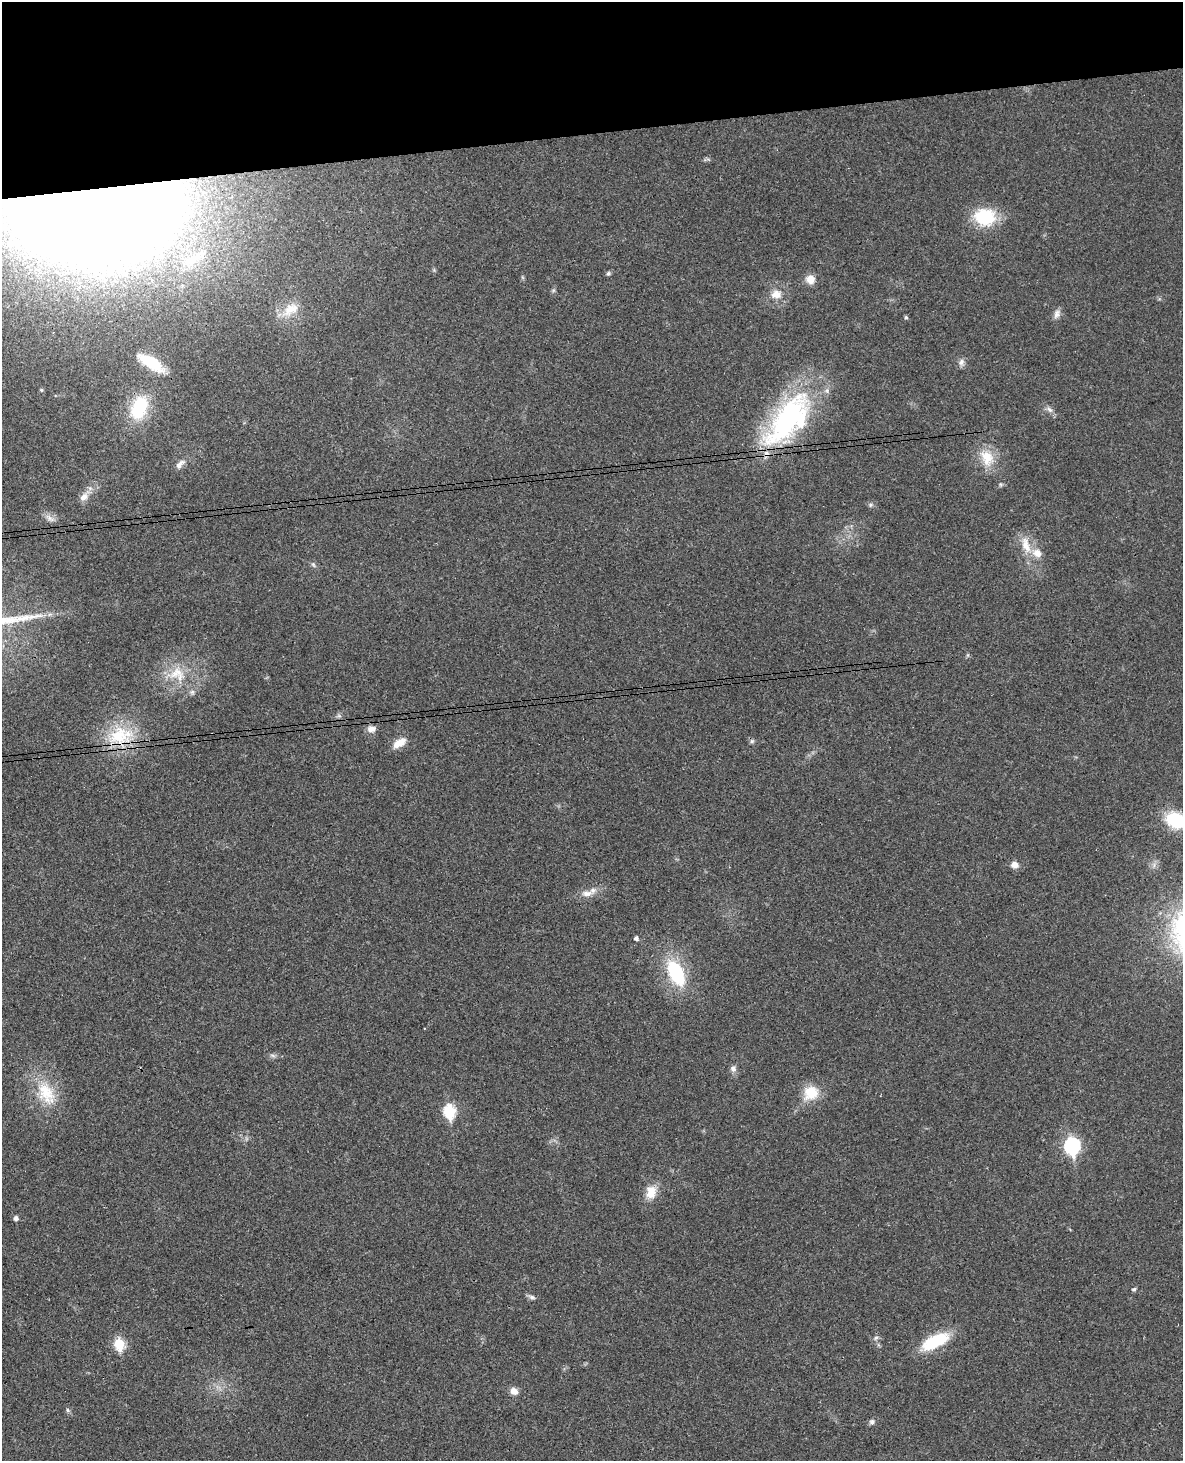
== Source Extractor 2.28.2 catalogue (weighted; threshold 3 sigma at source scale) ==
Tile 3 of 4 x 3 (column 3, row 1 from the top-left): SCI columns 2425-3605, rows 3172-4630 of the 4844 x 4777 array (HDU 1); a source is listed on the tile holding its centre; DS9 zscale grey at full resolution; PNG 1185 x 1463 px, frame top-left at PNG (2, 2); no overlay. Shown black and unused: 9% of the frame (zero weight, under 3 of 4 exposures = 6% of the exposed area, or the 3 px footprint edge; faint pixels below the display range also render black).
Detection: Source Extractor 2.28.2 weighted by HDU 2 'WHT'; one run over the whole footprint, this tile lists its part. Background 0.035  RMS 0.0042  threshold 0.0187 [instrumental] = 3 sigma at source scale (4.5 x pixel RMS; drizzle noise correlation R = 1.50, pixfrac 1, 0.05/0.05 arcsec/px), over >= 5 px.
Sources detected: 50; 2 inside a brighter listed object's ellipse — not listed separately; the other 48 listed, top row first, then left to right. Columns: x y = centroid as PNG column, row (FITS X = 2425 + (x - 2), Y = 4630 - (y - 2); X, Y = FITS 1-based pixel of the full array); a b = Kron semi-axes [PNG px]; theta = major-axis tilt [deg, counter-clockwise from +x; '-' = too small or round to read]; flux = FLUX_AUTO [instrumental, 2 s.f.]
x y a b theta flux
93 209 80 45 4 2400
985 217 24 19 -6 20
193 259 44 16 34 23
608 273 6 5 - 0.77
810 279 11 10 - 3.9
776 294 13 11 6 4.5
291 309 26 14 31 8.4
1057 314 13 7 70 2
906 317 5 4 - 0.56
961 362 10 7 72 1.7
152 363 30 12 -32 14
139 408 30 19 67 20
1050 409 11 5 -41 1.6
788 420 78 34 51 78
987 458 24 17 -62 9.8
180 464 15 7 43 2.2
84 497 13 9 40 3
50 518 14 6 -38 2.1
1026 545 26 11 -74 7.1
313 564 7 5 -55 0.85
176 673 23 15 20 10
192 692 7 6 - 1.1
339 716 7 4 -19 0.76
371 729 11 8 6 2.5
120 736 39 26 12 22
752 741 6 6 - 0.82
399 743 19 9 30 4.6
1175 820 21 15 -23 20
1015 865 8 8 - 2.7
587 893 17 8 3 3.6
636 938 5 4 - 1.2
676 973 27 14 -63 27
272 1055 9 4 -19 0.86
733 1069 9 8 - 1.6
46 1093 36 21 -63 17
811 1093 20 17 33 9.8
449 1111 7 6 - 39
1072 1146 8 7 - 83
651 1190 18 13 -55 5.6
16 1218 5 5 - 1.5
1134 1289 5 4 - 0.91
532 1297 9 6 -12 1.3
876 1338 7 5 44 0.94
935 1341 34 14 25 19
119 1344 6 6 - 24
514 1391 9 7 -33 3
68 1410 6 5 - 0.74
872 1422 8 6 89 1.2
Overlapping masked pixels (flux is a lower limit): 3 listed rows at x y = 93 209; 788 420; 120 736
Isophote crosses this tile's border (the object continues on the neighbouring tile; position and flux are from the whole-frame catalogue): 2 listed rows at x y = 93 209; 1175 820